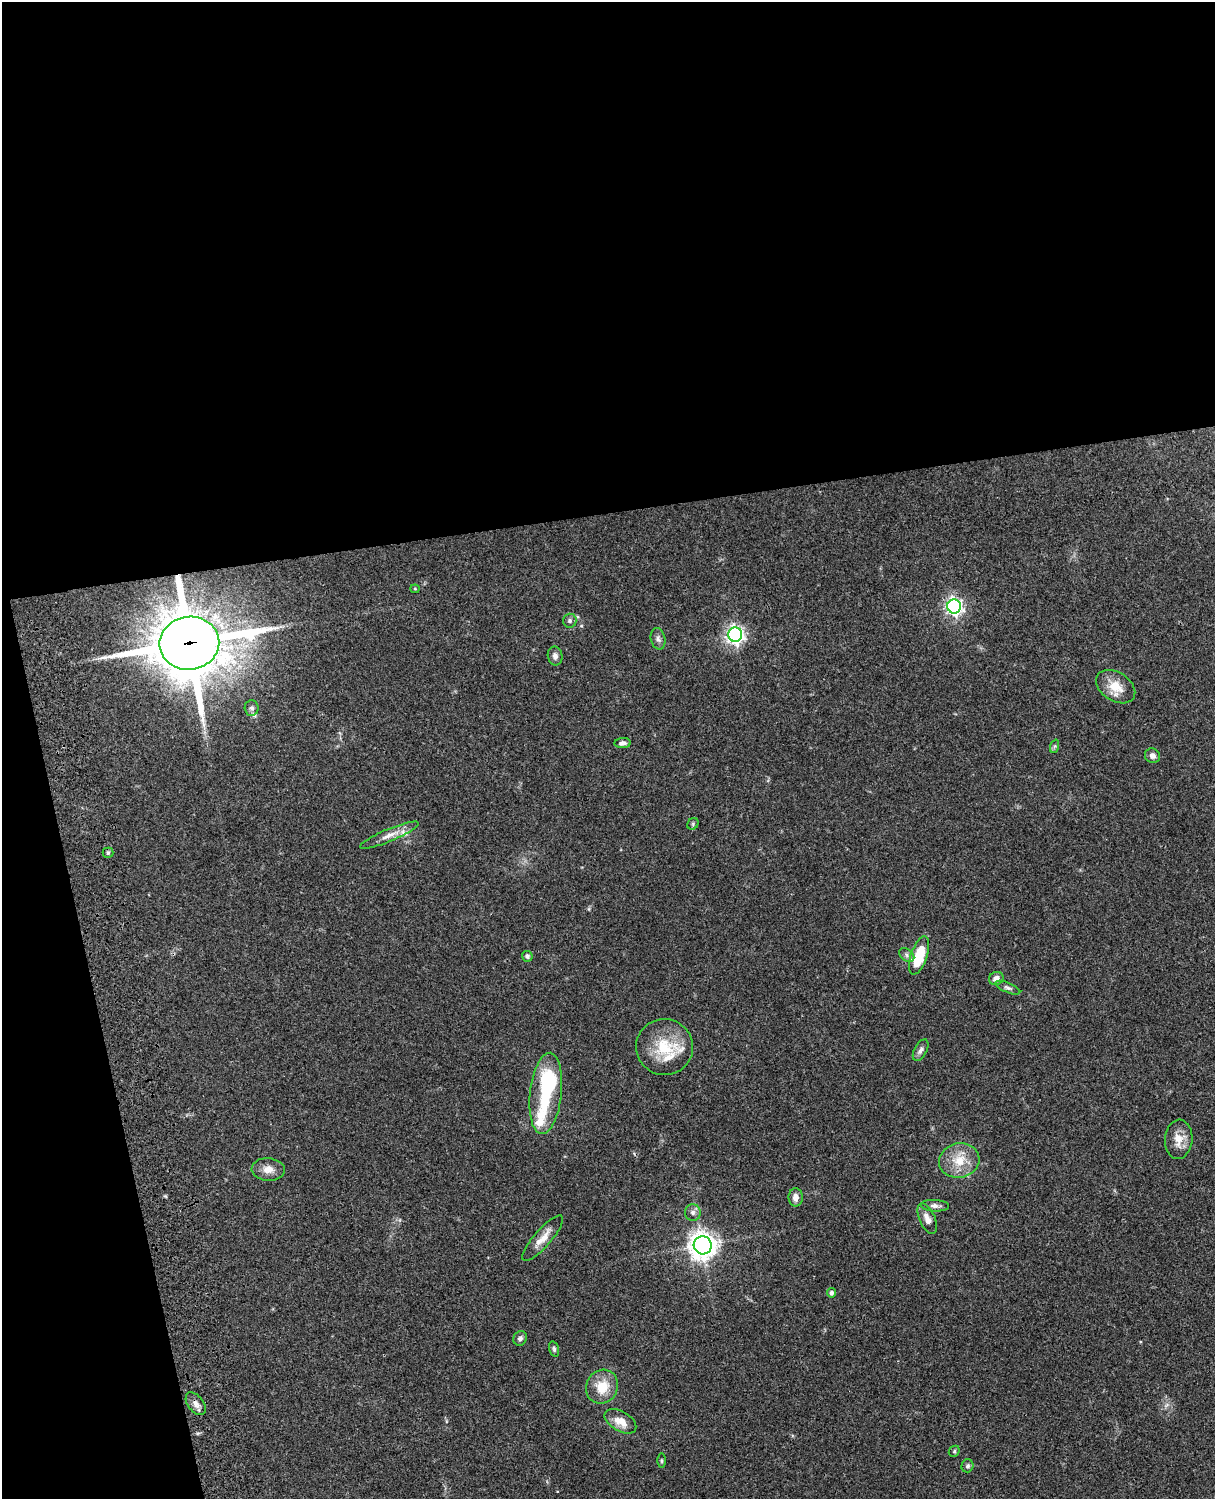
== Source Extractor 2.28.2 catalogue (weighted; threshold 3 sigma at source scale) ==
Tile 1 of 4 x 3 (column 1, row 1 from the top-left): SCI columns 122-1334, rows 3271-4767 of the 5091 x 4931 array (HDU 1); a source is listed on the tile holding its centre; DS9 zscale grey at full resolution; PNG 1217 x 1501 px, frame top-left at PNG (2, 2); each listed source drawn as its Kron ellipse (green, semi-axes under 4 px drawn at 4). Shown black and unused: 39% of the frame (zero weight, under 3 of 4 exposures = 6% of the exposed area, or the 3 px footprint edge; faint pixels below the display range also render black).
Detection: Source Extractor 2.28.2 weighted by HDU 2 'WHT'; one run over the whole footprint, this tile lists its part. Background 0.0755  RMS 0.0058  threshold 0.026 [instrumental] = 3 sigma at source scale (4.5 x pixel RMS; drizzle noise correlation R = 1.50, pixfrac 1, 0.05/0.05 arcsec/px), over >= 5 px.
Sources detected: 48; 1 inside a brighter object's white glare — neither listed nor drawn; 6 inside a brighter listed object's ellipse — not listed separately; the other 41 listed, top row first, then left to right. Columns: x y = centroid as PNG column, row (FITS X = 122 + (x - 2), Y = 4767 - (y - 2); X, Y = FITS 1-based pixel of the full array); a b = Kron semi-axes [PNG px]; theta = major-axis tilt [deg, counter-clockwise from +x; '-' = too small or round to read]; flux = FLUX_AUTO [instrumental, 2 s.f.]
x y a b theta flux
415 589 4 4 - 0.62
954 606 7 7 - 200
570 621 7 6 - 1.6
735 635 7 7 - 220
658 639 11 7 -77 2.1
189 643 30 26 7 3400
555 656 9 7 -79 2.4
1116 687 21 14 -33 11
252 708 8 7 - 1.7
623 743 8 5 4 2.1
1055 746 7 4 71 0.97
1153 756 8 7 - 2.8
693 824 6 5 - 0.83
389 835 31 6 23 5.6
108 853 5 5 - 0.88
907 955 8 5 -38 1.8
919 955 20 8 71 22
527 956 5 5 - 1.4
996 979 7 6 - 3.6
1008 988 13 5 -23 1.7
664 1047 28 28 - 24
921 1050 12 6 62 2.2
546 1093 41 16 84 27
1179 1139 20 14 85 7.7
959 1161 20 17 12 13
268 1169 16 11 -3 5.4
796 1197 9 7 90 3.6
935 1206 14 6 -3 2.5
693 1212 8 8 - 2.1
927 1219 16 8 -66 4.3
543 1238 29 8 49 7.4
703 1245 9 9 - 600
831 1293 4 4 - 1.8
520 1338 7 6 - 1.8
554 1349 8 4 -75 1.2
602 1387 17 15 61 12
196 1404 13 8 -52 3.3
620 1421 17 10 -30 8
954 1451 6 5 - 0.79
662 1461 7 3 -90 0.78
967 1466 6 6 - 1.2
Overlapping masked pixels (flux is a lower limit): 1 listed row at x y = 189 643